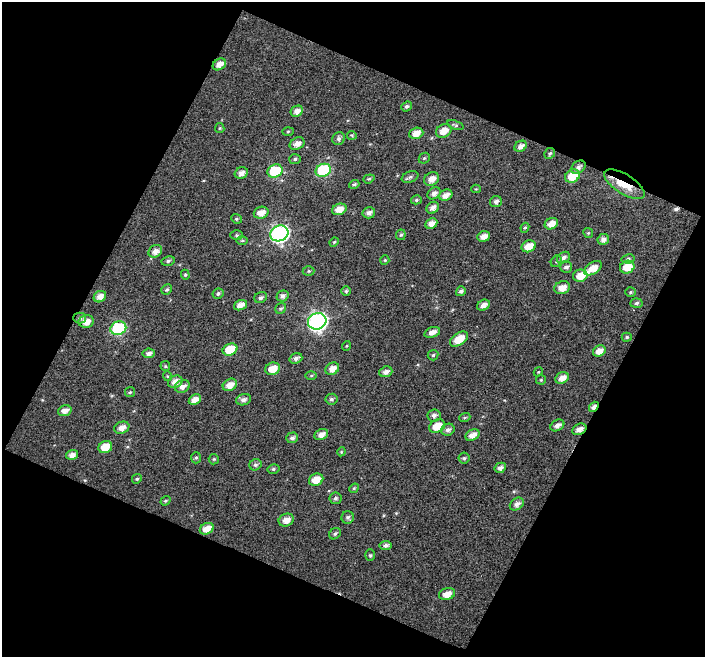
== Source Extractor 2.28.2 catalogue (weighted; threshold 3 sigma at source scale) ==
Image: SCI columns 1-703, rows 34-688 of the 703 x 715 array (HDU 1 of 3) = the unmasked area's bounding box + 8 px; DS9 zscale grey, full resolution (1 PNG px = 1 image px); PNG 707 x 659 px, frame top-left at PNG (2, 2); each listed source drawn as its Kron ellipse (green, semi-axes under 4 px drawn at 4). Shown black and unused: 46% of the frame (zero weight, under 5 of 10 exposures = <1% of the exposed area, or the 3 px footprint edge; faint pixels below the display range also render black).
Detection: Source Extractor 2.28.2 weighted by HDU 2 'WHT'. Background 4.68e-04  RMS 0.075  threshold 0.308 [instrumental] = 3 sigma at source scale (4.09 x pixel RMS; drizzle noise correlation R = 1.36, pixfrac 0.8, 0.0396/0.0396 arcsec/px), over >= 5 px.
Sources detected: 138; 1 cosmic-ray / hot-pixel residue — neither listed nor drawn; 2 inside a brighter listed object's ellipse — not listed separately; the other 135 listed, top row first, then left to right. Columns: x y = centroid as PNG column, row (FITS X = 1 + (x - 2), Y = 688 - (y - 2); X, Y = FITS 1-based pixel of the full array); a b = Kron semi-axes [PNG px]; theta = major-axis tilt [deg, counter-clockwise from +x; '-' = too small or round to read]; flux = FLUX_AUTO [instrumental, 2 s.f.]
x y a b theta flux
219 64 7 5 30 49
407 106 5 4 - 14
297 111 6 5 - 37
455 125 8 4 -19 11
220 128 5 4 - 8.4
288 131 6 4 2 8.1
444 131 8 6 29 68
416 133 7 5 18 64
352 135 5 4 - 7.4
339 139 6 6 - 19
297 144 8 5 26 42
521 146 6 5 - 35
550 153 6 5 - 13
424 158 6 5 - 8.1
295 159 6 5 - 12
578 167 8 6 40 25
323 170 8 6 25 540
275 171 8 6 24 400
241 173 7 5 29 33
572 176 8 6 29 140
410 177 8 5 21 16
369 179 6 4 20 9
432 179 8 6 29 54
354 184 5 4 - 13
624 184 23 9 -32 150
476 189 4 4 - 6.5
434 193 7 5 34 30
446 195 7 5 26 46
416 200 5 4 - 12
496 202 6 5 - 22
433 208 6 5 - 32
339 209 7 5 20 54
261 213 7 6 - 53
369 213 6 5 - 30
236 219 5 4 - 9.2
431 223 6 5 - 39
551 224 7 5 27 58
525 228 5 4 - 9.7
279 233 9 7 27 1900
588 233 5 4 - 8.8
237 235 6 5 - 12
401 235 5 4 - 12
484 236 6 5 - 48
603 239 6 5 - 32
242 240 6 4 0 9.4
334 242 5 4 - 7.7
529 246 7 5 23 83
155 251 7 6 - 37
563 258 7 5 36 24
628 259 6 4 12 13
385 260 5 4 - 7.4
168 261 7 5 12 15
556 261 6 5 - 11
566 267 6 5 - 20
627 267 7 6 - 100
593 268 10 5 34 73
309 271 6 5 - 11
185 275 5 4 - 8.7
580 276 7 6 - 79
562 288 8 6 19 64
167 289 5 5 - 13
346 291 5 5 - 11
461 291 5 4 - 19
630 292 5 5 - 10
218 294 5 5 - 15
282 296 6 5 - 25
100 297 6 5 - 44
261 298 6 5 - 20
636 303 6 5 - 16
240 305 7 5 19 42
483 305 6 5 - 42
281 308 6 5 - 11
80 318 6 5 - 16
86 321 8 6 10 60
317 321 9 8 - 2400
118 328 8 6 22 660
432 332 8 5 18 40
627 337 5 4 - 11
459 339 10 6 33 100
346 346 5 3 - 5.6
230 350 7 5 24 180
599 351 6 5 - 51
149 353 6 5 - 27
433 355 5 5 - 11
296 358 6 5 - 24
165 366 5 5 - 8.6
273 369 7 6 - 92
332 369 7 6 - 47
386 372 7 5 21 31
538 372 5 3 - 7.1
311 375 6 4 1 9.4
167 376 5 3 - 6.9
562 378 7 5 27 49
541 380 5 5 - 8.7
175 382 7 6 - 53
230 385 7 6 - 54
182 386 8 6 24 34
130 392 5 5 - 10
331 399 6 5 - 16
195 400 6 4 26 48
243 400 7 5 18 25
594 407 6 4 51 39
65 411 7 5 19 41
434 415 6 6 - 23
465 417 5 3 - 9
557 425 7 5 31 32
437 426 8 6 28 95
122 428 8 6 21 49
579 429 7 5 26 41
448 430 7 6 - 23
321 434 7 5 24 40
472 435 7 5 29 47
292 438 6 5 - 21
105 447 7 6 - 110
341 452 4 3 - 6.2
72 455 6 5 - 33
196 458 5 5 - 12
464 458 5 5 - 13
214 459 5 5 - 9.2
255 465 6 5 - 17
500 468 6 5 - 26
273 469 6 5 - 13
137 479 5 4 - 10
316 480 7 6 - 91
354 488 5 4 - 8.7
335 498 6 6 - 16
165 501 5 4 - 8.5
517 504 7 5 36 29
348 517 6 6 - 16
286 520 8 6 22 52
207 529 7 5 25 70
335 534 6 5 - 13
386 545 6 4 9 22
370 555 6 5 - 11
447 594 8 6 19 53
Overlapping masked pixels (flux is a lower limit): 3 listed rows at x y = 624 184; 594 407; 579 429